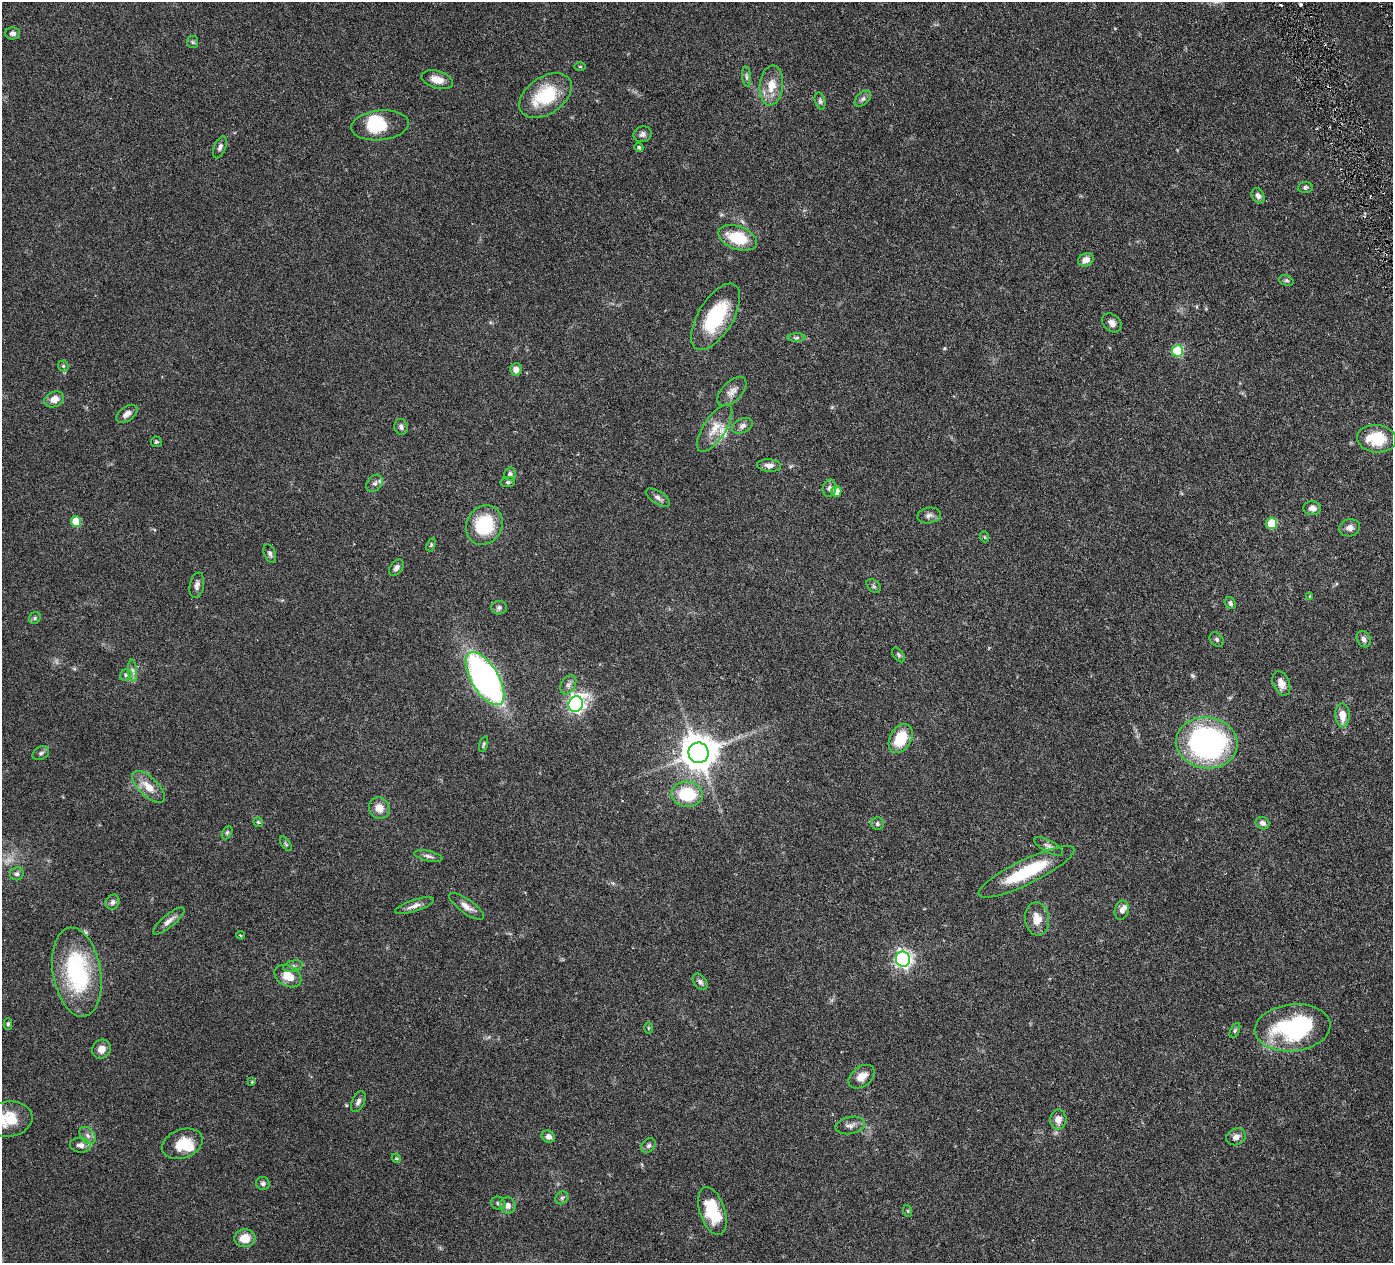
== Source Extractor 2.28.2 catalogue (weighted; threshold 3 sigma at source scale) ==
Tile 10 of 4 x 4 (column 2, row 3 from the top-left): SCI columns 1398-2788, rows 1565-2825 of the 5578 x 5520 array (HDU 1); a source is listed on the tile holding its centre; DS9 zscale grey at full resolution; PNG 1395 x 1265 px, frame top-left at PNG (2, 2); each listed source drawn as its Kron ellipse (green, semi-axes under 4 px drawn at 4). Shown black and unused: <1% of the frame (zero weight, under 3 of 6 exposures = <1% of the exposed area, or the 3 px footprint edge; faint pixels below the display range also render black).
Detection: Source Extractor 2.28.2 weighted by HDU 2 'WHT'; one run over the whole footprint, this tile lists its part. Background 0.0851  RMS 0.0036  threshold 0.0146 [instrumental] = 3 sigma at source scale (4.09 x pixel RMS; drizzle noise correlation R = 1.36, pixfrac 0.8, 0.05/0.05 arcsec/px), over >= 5 px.
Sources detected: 126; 1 too faint to see at this stretch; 2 inside a brighter object's white glare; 1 cosmic-ray / hot-pixel residue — neither listed nor drawn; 3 inside a brighter listed object's ellipse — not listed separately; the other 119 listed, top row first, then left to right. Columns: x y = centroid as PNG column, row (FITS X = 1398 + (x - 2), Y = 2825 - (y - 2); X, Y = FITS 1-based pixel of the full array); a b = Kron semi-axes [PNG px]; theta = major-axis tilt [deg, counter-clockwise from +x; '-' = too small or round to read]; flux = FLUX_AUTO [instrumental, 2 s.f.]
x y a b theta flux
13 33 7 6 - 1.4
193 42 6 5 - 0.55
580 67 6 3 -1 0.34
746 76 10 4 -85 0.75
437 80 16 8 -15 3.3
771 85 20 11 84 5.5
545 96 29 18 34 16
863 99 10 6 44 1
820 101 9 5 -75 0.78
380 125 29 15 6 10
642 134 9 8 - 1.1
220 147 11 6 69 1
639 147 4 4 - 0.54
1305 187 7 5 5 0.7
1258 196 8 6 -60 1.1
738 238 20 11 -19 11
1086 260 8 6 29 2.1
1286 280 7 5 -18 0.62
716 317 37 17 59 20
1112 323 11 8 -43 1.8
796 338 9 4 1 0.7
1177 351 6 5 - 18
63 366 6 5 - 0.47
516 369 6 5 - 2
732 391 18 10 45 2.3
54 399 10 7 22 2.8
127 414 12 7 36 1.8
743 426 11 7 26 1.3
401 427 8 6 -78 1
715 428 27 11 57 5
1377 439 19 13 -7 12
156 442 5 5 - 0.49
769 465 12 6 -5 1.5
510 474 7 6 - 0.95
508 482 7 5 9 0.64
375 483 9 7 50 1.1
829 488 9 7 77 1.1
836 491 5 5 - 4.7
658 498 14 6 -33 1.3
1312 508 9 7 -3 1.6
929 516 12 7 10 1.4
76 521 5 5 - 11
1272 523 6 5 - 12
484 525 20 17 60 18
1350 528 10 8 14 1.7
985 537 5 3 - 0.31
431 545 7 4 66 0.51
270 554 9 5 -68 0.84
396 568 9 6 51 1.1
197 585 13 7 79 1.4
873 586 8 5 -43 0.63
1310 596 4 3 - 0.33
1230 603 6 5 - 0.85
499 608 8 7 - 0.83
35 618 6 5 - 0.58
1217 639 8 6 -47 0.78
1364 639 8 6 -58 1.3
898 655 8 5 -54 0.61
133 671 11 4 -85 1.1
126 675 6 5 - 0.64
485 679 30 13 -59 140
1281 683 13 8 -67 2.7
568 685 10 7 60 1.3
576 704 8 7 - 100
1342 715 12 7 -86 3.9
901 739 15 10 61 10
1207 743 31 25 -8 74
484 744 8 3 75 0.46
41 753 9 6 28 0.84
699 753 10 10 - 720
148 787 21 9 -43 4.7
687 794 15 12 -4 15
379 808 11 10 - 3.4
258 822 5 5 - 0.45
1263 823 7 6 - 1.2
877 824 6 6 - 0.71
227 832 7 4 63 0.5
286 844 8 4 -55 0.5
1049 846 16 6 -29 1.3
428 856 14 5 -12 1.1
1026 872 53 12 26 18
17 874 7 6 - 0.86
113 902 8 6 55 1.1
415 906 20 6 18 1.9
466 906 21 7 -35 2.4
1122 910 10 7 77 1.5
1037 919 16 12 -82 4.3
169 921 20 6 40 2
241 935 4 3 - 0.4
903 959 7 7 - 100
293 966 10 5 14 1
77 972 45 24 -80 35
288 976 14 10 -29 5.1
700 982 9 6 -52 0.97
8 1024 6 4 -90 0.47
648 1028 5 3 - 0.32
1293 1028 38 23 6 36
1235 1030 8 4 63 0.52
101 1049 10 9 - 2.3
862 1077 14 10 37 3.4
252 1082 4 4 - 0.33
358 1102 11 6 65 1.1
8 1119 24 17 7 8.8
1058 1119 10 8 86 2.3
850 1125 15 8 12 1.8
88 1135 10 6 -51 1.4
548 1137 7 6 - 1.3
1236 1137 10 8 24 1.8
182 1144 21 14 21 7.7
80 1145 10 7 -7 1.8
649 1146 8 6 45 0.85
396 1158 5 3 - 0.34
263 1183 7 6 - 0.91
562 1198 7 5 45 0.63
498 1203 7 6 - 0.78
508 1205 8 8 - 1.8
712 1211 25 12 -71 14
908 1211 6 3 -71 0.34
245 1238 10 9 - 4.7
Isophote crosses this tile's border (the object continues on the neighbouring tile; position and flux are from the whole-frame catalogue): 1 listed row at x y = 8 1119